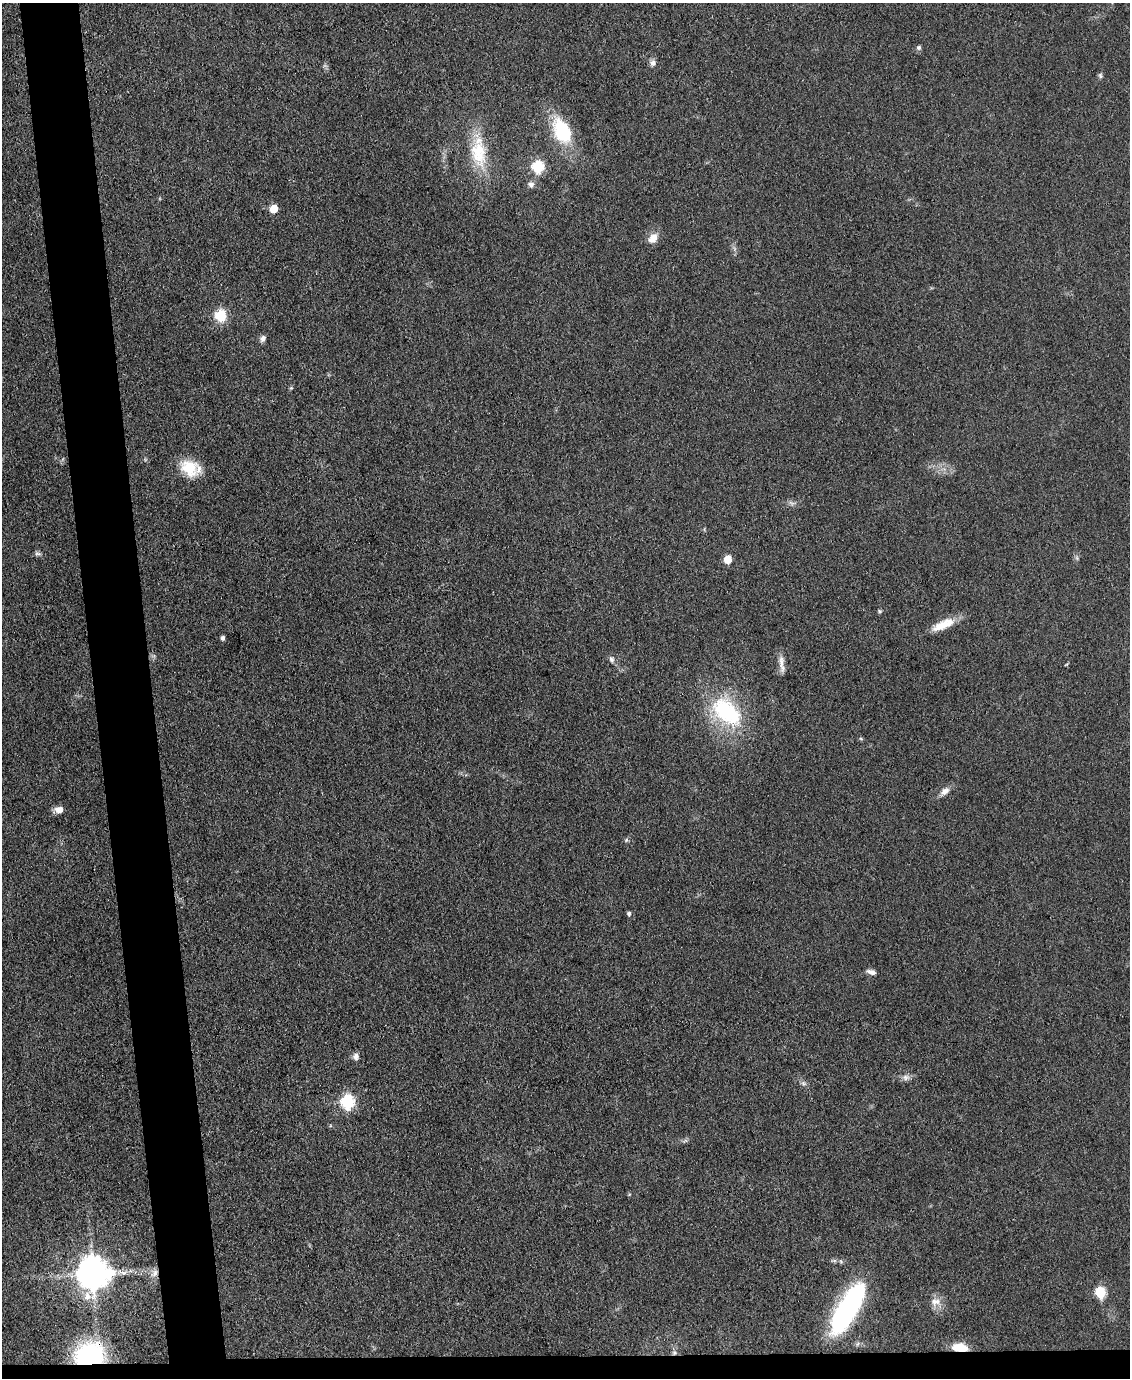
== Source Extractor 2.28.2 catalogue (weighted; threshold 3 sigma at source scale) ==
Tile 11 of 4 x 3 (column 3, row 3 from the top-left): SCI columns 2255-3382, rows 232-1607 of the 4509 x 4485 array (HDU 1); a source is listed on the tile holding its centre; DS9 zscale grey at full resolution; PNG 1132 x 1380 px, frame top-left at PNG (2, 3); no overlay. Shown black and unused: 7% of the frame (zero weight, under 3 of 4 exposures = <1% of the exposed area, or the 3 px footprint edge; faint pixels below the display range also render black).
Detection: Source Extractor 2.28.2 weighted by HDU 2 'WHT'; one run over the whole footprint, this tile lists its part. Background 0.0813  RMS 0.0064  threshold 0.0286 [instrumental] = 3 sigma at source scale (4.5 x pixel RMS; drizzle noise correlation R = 1.50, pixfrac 1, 0.05/0.05 arcsec/px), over >= 5 px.
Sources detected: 42; all 42 listed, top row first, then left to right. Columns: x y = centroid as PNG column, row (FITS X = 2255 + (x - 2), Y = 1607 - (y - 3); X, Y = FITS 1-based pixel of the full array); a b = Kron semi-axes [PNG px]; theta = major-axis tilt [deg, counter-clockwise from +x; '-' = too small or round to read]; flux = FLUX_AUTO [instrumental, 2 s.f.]
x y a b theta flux
919 47 6 6 - 1.5
653 63 8 8 - 2.3
1100 76 7 4 -70 1.2
562 131 27 16 -66 41
478 152 46 21 -86 31
538 167 6 6 - 65
531 184 8 7 - 2.6
274 209 6 5 - 15
653 238 12 9 50 6.7
221 316 7 6 - 44
263 338 9 7 58 2.4
291 388 5 5 - 0.81
190 468 22 18 -36 20
791 503 9 5 -25 2
38 554 11 4 -5 1.5
1077 558 7 4 -72 1.1
728 559 6 5 - 16
879 611 5 4 - 1.1
943 625 30 10 24 12
223 638 4 4 - 2
612 659 9 6 -65 2
781 664 24 6 -85 4.8
726 712 47 28 -43 60
861 739 5 3 - 0.76
945 791 14 8 42 4.2
59 810 10 7 -1 4.8
626 840 6 5 - 1
629 914 5 5 - 1.6
871 972 12 6 -17 2.7
356 1056 9 8 - 2.7
905 1077 9 6 -72 2.3
803 1083 6 5 - 1.5
347 1102 7 6 - 97
685 1141 7 4 19 1.2
155 1273 12 7 58 4.1
93 1274 10 9 - 1400
1100 1292 6 5 - 46
935 1302 15 11 4 5.9
847 1309 54 17 60 120
960 1347 16 8 -5 14
674 1353 6 5 - 1.5
89 1356 23 19 17 100
Overlapping masked pixels (flux is a lower limit): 4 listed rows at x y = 155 1273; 960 1347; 674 1353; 89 1356